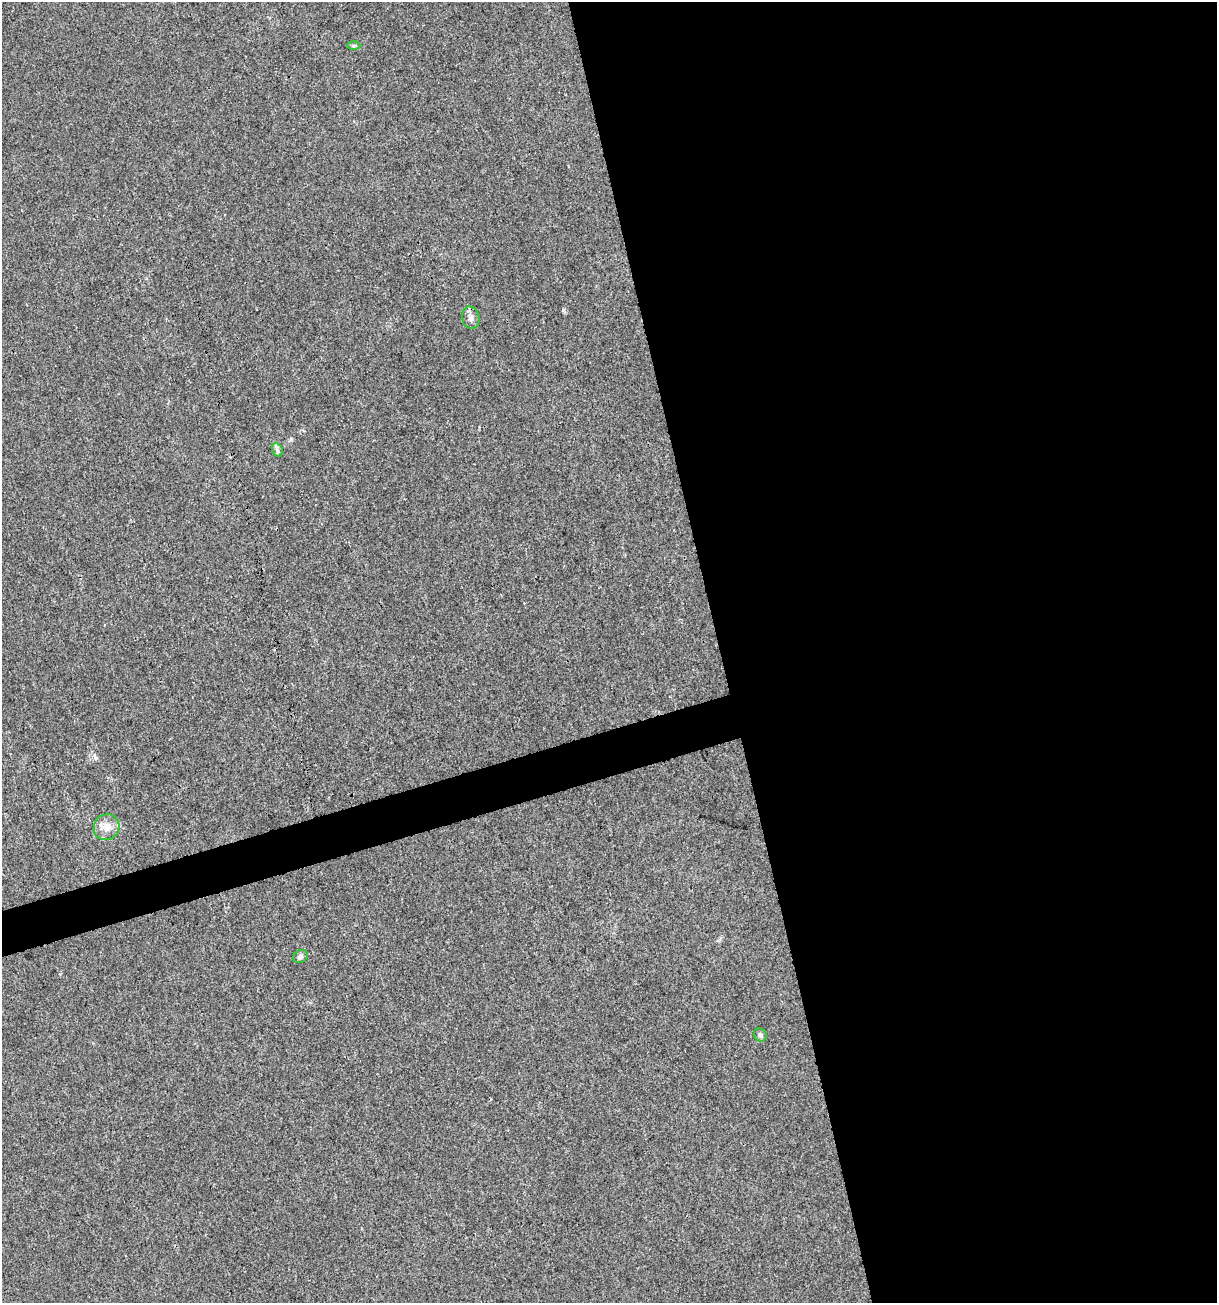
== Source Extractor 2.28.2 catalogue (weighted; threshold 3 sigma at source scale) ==
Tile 8 of 4 x 4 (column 4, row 2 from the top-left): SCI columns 3747-4961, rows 2604-3904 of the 5012 x 5207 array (HDU 1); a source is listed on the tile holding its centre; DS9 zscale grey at full resolution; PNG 1219 x 1305 px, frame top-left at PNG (2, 2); each listed source drawn as its Kron ellipse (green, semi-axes under 4 px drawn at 4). Shown black and unused: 43% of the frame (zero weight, under 3 of 4 exposures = <1% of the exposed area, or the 3 px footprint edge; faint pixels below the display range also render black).
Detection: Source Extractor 2.28.2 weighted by HDU 2 'WHT'; one run over the whole footprint, this tile lists its part. Background 0.00336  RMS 0.0026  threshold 0.0118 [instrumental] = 3 sigma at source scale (4.5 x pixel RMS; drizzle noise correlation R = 1.50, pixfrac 1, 0.0396/0.0396 arcsec/px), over >= 5 px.
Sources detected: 7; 1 cosmic-ray / hot-pixel residue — neither listed nor drawn; the other 6 listed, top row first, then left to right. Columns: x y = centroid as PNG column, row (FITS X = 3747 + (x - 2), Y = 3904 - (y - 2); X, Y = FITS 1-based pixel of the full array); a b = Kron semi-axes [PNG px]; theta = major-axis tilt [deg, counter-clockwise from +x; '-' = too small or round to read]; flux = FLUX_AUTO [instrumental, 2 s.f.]
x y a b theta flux
354 46 6 4 1 0.38
471 318 11 8 -76 1.4
277 450 7 5 -63 0.58
106 827 13 12 - 2.8
300 956 8 6 33 0.87
760 1035 7 6 - 0.76